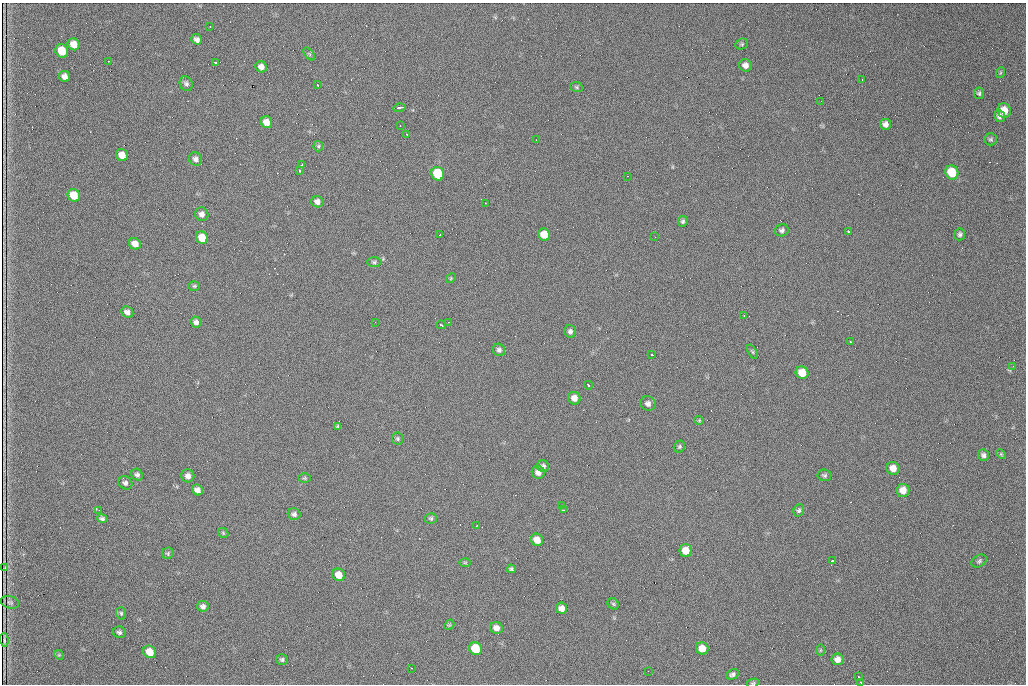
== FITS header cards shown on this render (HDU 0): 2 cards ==
NAXIS1  =                 1024 /fastest changing axis
NAXIS2  =                  682 /next to fastest changing axis

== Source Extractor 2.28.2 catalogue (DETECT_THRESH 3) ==
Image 1024 x 682 px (HDU 0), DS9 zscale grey, 1 PNG px = 1 image px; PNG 1028 x 686 px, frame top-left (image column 1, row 682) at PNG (2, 3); each listed source drawn as its Kron ellipse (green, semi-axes under 4 px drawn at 4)
Background 1100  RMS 23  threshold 70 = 3 sigma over >= 5 px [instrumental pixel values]
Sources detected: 123; all 123 listed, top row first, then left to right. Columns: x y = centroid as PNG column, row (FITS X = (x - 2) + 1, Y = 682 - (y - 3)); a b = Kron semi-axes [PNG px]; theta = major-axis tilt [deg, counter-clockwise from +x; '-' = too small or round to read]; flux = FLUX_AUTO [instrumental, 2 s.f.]
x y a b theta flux
210 26 3 2 - 860
197 39 5 5 - 5100
74 44 6 5 - 14000
742 44 6 5 - 2400
62 51 7 6 - 34000
309 54 7 4 -52 2000
109 61 2 2 - 950
215 62 3 2 - 3700
745 65 6 6 - 7400
261 67 6 5 - 8200
1000 73 5 3 - 1600
65 76 6 5 - 7400
862 79 2 2 - 750
186 84 7 6 - 4700
317 85 3 2 - 1600
577 87 6 5 - 2400
979 93 6 5 - 3200
821 101 2 2 - 970
399 108 6 3 14 7800
1004 111 7 7 - 19000
1000 116 6 5 - 4900
266 122 6 5 - 13000
885 124 5 5 - 6600
400 126 2 2 - 1100
407 134 2 2 - 1100
991 139 6 6 - 3000
536 140 2 2 - 1300
318 146 5 4 - 2200
122 155 6 5 - 16000
196 159 7 6 - 5800
302 165 3 3 - 1200
299 171 4 3 - 2000
952 172 7 6 - 50000
438 174 7 6 - 78000
628 176 2 2 - 900
74 195 6 6 - 26000
317 202 6 5 - 7100
485 203 2 2 - 1000
202 214 7 6 - 6800
683 221 5 4 - 3000
782 230 7 6 - 4200
848 231 3 2 - 2900
960 234 6 5 - 3400
440 235 3 2 - 3800
544 235 6 6 - 23000
655 237 2 2 - 1100
202 238 6 6 - 27000
135 244 6 5 - 13000
374 262 7 5 0 3000
451 278 5 4 - 1700
194 286 6 4 0 2200
127 312 6 5 - 6200
744 316 3 2 - 2700
196 322 6 5 - 5100
375 322 3 2 - 1300
449 322 2 2 - 700
441 325 4 2 - 1700
570 331 6 6 - 4300
851 342 2 2 - 1100
499 350 6 6 - 4500
752 352 8 4 -57 2200
652 355 3 2 - 1600
1013 366 4 4 - 1800
802 373 6 6 - 27000
588 385 5 2 - 3800
574 398 6 6 - 9600
648 404 8 7 - 6500
699 420 4 4 - 1600
338 426 4 3 - 2600
397 439 6 6 - 2700
679 447 6 5 - 2800
1001 454 5 4 - 1700
983 455 6 5 - 4300
543 466 6 5 - 4900
893 468 6 6 - 14000
538 472 7 6 - 8000
137 475 6 5 - 3700
824 475 7 5 -6 3200
188 476 6 6 - 7200
305 478 6 5 - 2100
125 483 7 6 - 4800
197 490 6 5 - 7600
903 490 6 6 - 15000
562 506 3 3 - 5700
99 510 3 2 - 1100
563 510 3 2 - 2100
799 510 6 5 - 3200
294 514 6 6 - 4300
102 518 6 4 -12 3500
431 518 6 5 - 2800
477 525 3 2 - 1000
223 533 6 4 -47 2000
537 540 6 6 - 15000
686 551 6 6 - 20000
168 553 6 5 - 2400
832 561 3 3 - 6000
979 561 8 5 31 3500
465 562 6 4 0 1800
5 568 2 2 - 810
511 569 4 4 - 2800
339 575 6 6 - 17000
10 602 9 6 -15 2300
613 604 6 5 - 2400
203 606 6 5 - 4800
561 608 6 5 - 8700
121 613 6 5 - 2500
449 625 6 4 43 2100
496 628 6 6 - 8700
119 632 6 5 - 3700
4 640 7 2 -88 2300
702 648 6 6 - 16000
476 649 7 6 - 46000
820 650 6 4 89 1600
150 652 7 6 - 23000
59 655 5 4 - 1700
282 659 6 5 - 3100
838 659 6 6 - 8600
412 668 4 3 - 1300
648 671 2 2 - 600
732 674 7 5 28 4000
858 677 3 2 - 2700
860 682 3 2 - 890
753 683 6 4 11 1900
At the frame edge (FLAGS 8, measured only in part): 1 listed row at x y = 753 683